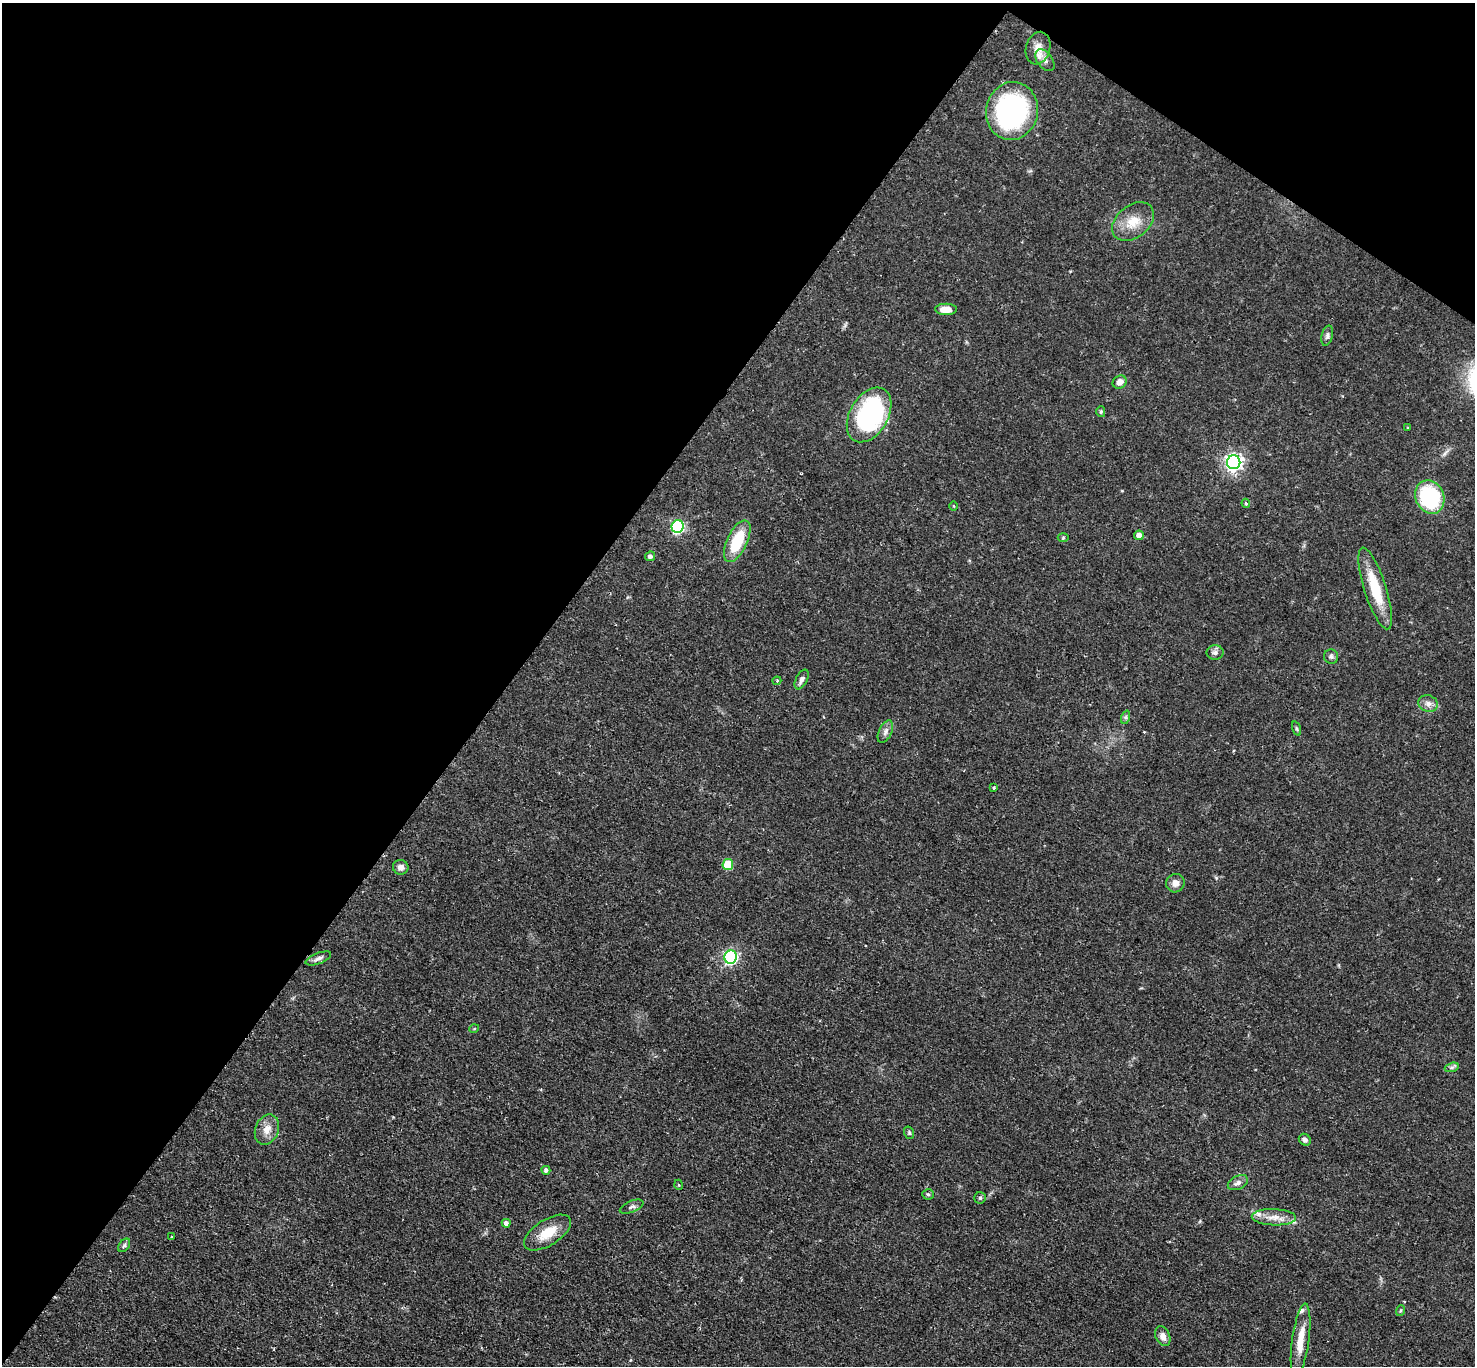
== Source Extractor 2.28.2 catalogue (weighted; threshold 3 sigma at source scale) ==
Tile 2 of 4 x 4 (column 2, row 1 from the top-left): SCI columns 1479-2951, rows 4390-5753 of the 5896 x 5902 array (HDU 1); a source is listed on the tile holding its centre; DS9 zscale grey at full resolution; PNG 1477 x 1368 px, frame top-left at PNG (2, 3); each listed source drawn as its Kron ellipse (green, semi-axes under 4 px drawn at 4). Shown black and unused: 38% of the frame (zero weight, under 2 of 3 exposures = <1% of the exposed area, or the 3 px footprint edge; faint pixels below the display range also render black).
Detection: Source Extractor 2.28.2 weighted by HDU 2 'WHT'; one run over the whole footprint, this tile lists its part. Background 0.0585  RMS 0.0048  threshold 0.0215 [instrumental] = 3 sigma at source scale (4.5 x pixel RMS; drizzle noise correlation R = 1.50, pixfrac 1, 0.05/0.05 arcsec/px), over >= 5 px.
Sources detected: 57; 1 cosmic-ray / hot-pixel residue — neither listed nor drawn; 3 inside a brighter listed object's ellipse — not listed separately; the other 53 listed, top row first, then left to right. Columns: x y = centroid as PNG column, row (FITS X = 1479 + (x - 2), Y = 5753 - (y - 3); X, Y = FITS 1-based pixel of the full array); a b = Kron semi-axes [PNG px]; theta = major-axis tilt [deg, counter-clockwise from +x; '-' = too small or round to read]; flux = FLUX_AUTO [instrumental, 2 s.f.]
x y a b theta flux
1038 48 16 12 74 5.2
1045 60 12 7 -53 3
1012 111 29 26 79 83
1133 222 23 16 39 10
946 309 11 5 -1 5.6
1327 336 10 5 75 1.4
1120 382 7 6 - 3.4
1101 412 5 4 - 0.75
869 415 29 19 59 78
1408 428 3 3 - 0.51
1234 462 7 6 - 200
1430 497 17 14 -68 47
1246 503 5 3 - 0.72
954 506 4 3 - 0.37
678 526 6 6 - 69
1139 535 5 4 - 3.7
1063 538 5 3 - 0.56
737 541 22 10 64 19
650 556 5 5 - 1.5
1375 588 43 11 -72 18
1215 653 8 7 - 1.7
1331 657 7 7 - 1.2
802 679 10 6 64 1.9
777 681 4 4 - 0.67
1428 703 10 8 -16 2.5
1126 717 7 4 71 0.89
1297 729 7 3 -71 0.66
885 732 12 6 65 2.1
994 788 3 3 - 0.95
728 865 5 5 - 20
401 867 8 7 - 2.3
1175 883 9 9 - 3.2
731 957 6 6 - 100
318 958 13 5 21 1.8
474 1029 5 3 - 0.43
1452 1067 7 4 19 1.1
267 1129 15 11 67 4.9
909 1133 6 5 - 0.75
1305 1140 6 5 - 1.6
546 1170 4 4 - 1.4
1238 1183 11 6 26 2
679 1185 5 3 - 0.41
928 1194 5 5 - 0.7
980 1198 5 5 - 0.93
632 1207 12 5 22 1.6
1274 1217 22 8 -2 5.3
506 1223 4 4 - 1.8
548 1233 26 13 32 10
172 1237 3 3 - 0.77
124 1245 7 5 53 1
1400 1311 5 3 - 0.55
1163 1336 10 7 -68 2.9
1301 1340 37 8 82 9.6